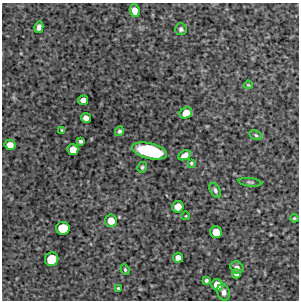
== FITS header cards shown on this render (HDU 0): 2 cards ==
NAXIS1  =                  297 /Length X axis
NAXIS2  =                  298 /Length Y axis

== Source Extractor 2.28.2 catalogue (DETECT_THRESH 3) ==
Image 297 x 298 px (HDU 0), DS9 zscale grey, 1 PNG px = 1 image px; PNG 301 x 302 px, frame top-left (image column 1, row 298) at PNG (2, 3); each listed source drawn as its Kron ellipse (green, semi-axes under 4 px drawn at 4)
Background 4510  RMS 190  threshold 561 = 3 sigma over >= 5 px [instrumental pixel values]
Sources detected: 34; all 34 listed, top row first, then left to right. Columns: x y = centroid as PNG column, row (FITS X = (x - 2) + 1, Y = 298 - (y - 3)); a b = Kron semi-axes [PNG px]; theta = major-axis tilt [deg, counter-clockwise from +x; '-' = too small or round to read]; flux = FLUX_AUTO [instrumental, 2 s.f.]
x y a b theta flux
135 10 6 5 - 8.8e+04
39 27 6 4 78 5.0e+04
181 29 6 5 - 3.1e+04
248 85 4 3 - 1.3e+04
83 100 5 4 - 7.2e+04
186 113 6 5 - 1.2e+05
86 118 5 4 - 7.4e+04
62 130 4 3 - 1.4e+04
119 131 5 4 - 2.5e+04
256 135 7 4 -28 1.9e+04
81 141 4 3 - 2.5e+04
10 145 5 5 - 1.1e+05
73 150 5 5 - 1.3e+05
150 151 18 7 -14 1.2e+06
185 155 7 4 26 5.7e+04
191 163 4 3 - 1.6e+04
142 167 5 4 - 2.3e+04
250 182 11 4 -8 2.5e+04
215 190 8 5 -59 3.1e+04
178 207 6 5 - 1.3e+05
186 216 4 3 - 9.0e+03
294 218 4 3 - 1.4e+04
111 221 6 6 - 1.5e+05
63 228 7 6 - 3.2e+05
216 232 6 5 - 1.9e+05
178 258 5 5 - 9.0e+04
52 259 7 6 - 3.8e+05
237 267 7 6 - 4.3e+04
125 270 5 3 - 1.7e+04
236 274 4 4 - 4.2e+04
206 280 4 3 - 2.3e+04
217 285 6 5 - 1.6e+05
118 288 3 3 - 1.5e+04
224 292 8 6 -75 5.2e+04